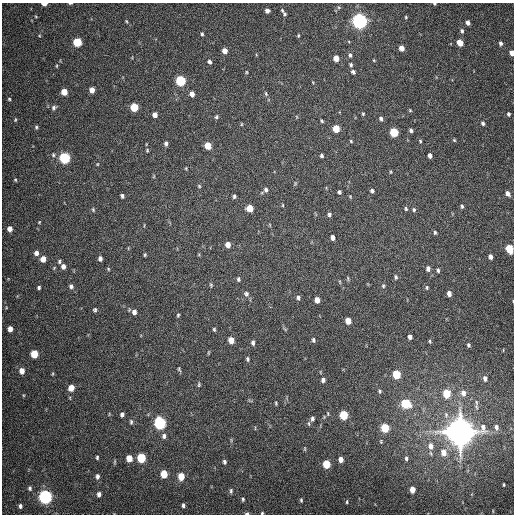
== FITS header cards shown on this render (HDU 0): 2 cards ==
NAXIS1  =                  512
NAXIS2  =                  512

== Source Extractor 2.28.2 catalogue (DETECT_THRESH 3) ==
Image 512 x 512 px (HDU 0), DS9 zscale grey, 1 PNG px = 1 image px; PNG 516 x 516 px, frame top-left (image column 1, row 512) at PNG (2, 3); no overlay
Background 376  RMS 9.3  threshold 27.8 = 3 sigma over >= 5 px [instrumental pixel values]
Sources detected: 180; all 180 listed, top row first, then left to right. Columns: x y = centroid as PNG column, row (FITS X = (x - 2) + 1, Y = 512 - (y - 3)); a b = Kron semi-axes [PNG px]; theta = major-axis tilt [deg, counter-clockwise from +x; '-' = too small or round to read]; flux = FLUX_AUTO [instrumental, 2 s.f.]
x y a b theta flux
70 3 4 2 - 7.5e+02
44 4 5 3 - 4.7e+03
434 4 4 3 - 7.5e+02
339 7 5 4 - 8.4e+02
282 10 6 4 -67 8.0e+02
267 11 4 4 - 2.1e+03
285 14 5 4 - 9.5e+02
36 17 5 3 - 5.1e+02
406 17 5 4 - 7.3e+02
126 21 4 3 - 6.2e+02
359 21 6 6 - 2.8e+05
468 23 4 4 - 3.0e+03
462 31 5 4 - 1.4e+03
202 34 5 4 - 8.9e+02
298 35 4 3 - 7.1e+02
77 42 5 5 - 2.9e+04
460 43 5 4 - 1.0e+04
501 43 6 4 -90 1.6e+03
401 48 5 4 - 5.4e+03
225 51 5 4 - 4.4e+03
512 53 5 4 - 4.9e+03
350 55 6 5 - 1.4e+03
336 58 5 4 - 5.7e+03
374 60 4 3 - 5.4e+02
209 62 5 4 - 1.8e+03
351 65 5 4 - 1.1e+03
57 66 5 3 - 6.4e+02
246 72 5 3 - 6.4e+02
353 72 5 4 - 1.4e+03
181 81 6 5 - 5.3e+04
92 90 5 4 - 5.1e+03
64 92 5 5 - 9.0e+03
192 94 5 5 - 4.3e+03
266 94 8 4 -65 1.1e+03
9 99 5 4 - 8.7e+02
134 107 5 5 - 2.2e+04
54 108 7 6 - 1.8e+03
410 110 4 4 - 5.6e+02
363 114 3 3 - 6.9e+02
508 114 5 4 - 1.3e+03
155 115 5 4 - 3.7e+03
216 117 5 5 - 1.0e+03
381 119 5 4 - 1.5e+03
15 120 5 4 - 7.5e+02
322 121 4 3 - 8.2e+02
483 123 5 4 - 1.4e+03
241 124 5 3 - 5.4e+02
36 127 5 5 - 1.0e+03
336 129 5 5 - 1.6e+04
411 130 4 3 - 1.5e+03
394 132 5 5 - 2.7e+04
454 140 4 4 - 6.6e+02
351 141 4 3 - 6.0e+02
420 141 4 3 - 6.8e+02
166 144 5 5 - 1.6e+03
208 146 5 5 - 1.2e+04
147 150 6 4 73 7.9e+02
53 155 5 4 - 9.2e+02
322 156 4 3 - 1.2e+03
430 156 5 4 - 2.2e+03
65 158 6 5 - 7.7e+04
97 164 4 4 - 4.9e+02
186 168 5 3 - 5.8e+02
391 172 5 3 - 6.2e+02
154 176 6 3 71 5.8e+02
15 180 4 3 - 6.1e+02
295 183 5 3 - 6.5e+02
199 186 5 5 - 7.5e+02
266 190 8 6 -83 1.8e+03
372 191 5 4 - 1.5e+03
339 192 4 4 - 1.1e+03
507 193 6 4 -55 3.2e+03
122 196 4 3 - 1.3e+03
234 196 4 3 - 1.2e+03
350 196 5 4 - 5.5e+02
283 205 4 3 - 4.8e+02
462 206 6 4 -82 1.1e+03
250 208 5 5 - 1.2e+04
406 209 6 4 -75 9.1e+02
93 210 6 4 -65 9.1e+02
414 210 6 4 -64 1.0e+03
329 215 5 4 - 1.6e+03
39 222 4 3 - 5.2e+02
270 225 6 3 -72 5.2e+02
10 229 5 4 - 3.7e+03
435 232 5 4 - 9.2e+02
332 238 5 4 - 2.6e+03
228 245 5 4 - 5.1e+03
509 249 6 5 - 2.1e+04
36 253 6 5 - 2.9e+03
145 255 4 3 - 7.3e+02
490 257 5 4 - 2.5e+03
43 259 5 5 - 6.0e+03
100 259 6 4 84 1.9e+03
59 261 6 5 - 1.2e+03
63 266 6 5 - 2.8e+03
108 269 5 4 - 7.0e+02
428 269 6 5 - 2.2e+03
438 270 5 4 - 1.1e+03
396 277 6 4 -80 1.2e+03
348 278 7 3 -82 7.2e+02
238 279 5 4 - 1.1e+03
340 282 5 3 - 6.1e+02
211 285 5 4 - 8.3e+02
71 286 7 6 - 2.0e+03
383 286 6 4 -88 9.1e+02
39 287 5 4 - 1.2e+03
427 287 6 4 -89 9.2e+02
449 293 5 4 - 3.3e+03
246 294 8 7 - 1.9e+03
298 298 6 4 -81 1.6e+03
317 300 5 4 - 5.5e+03
95 310 6 5 - 1.1e+03
134 312 6 5 - 2.9e+03
178 315 5 4 - 8.3e+02
348 321 5 4 - 7.4e+03
10 329 5 4 - 4.2e+03
214 329 5 4 - 8.3e+02
285 329 6 4 -35 7.0e+02
410 337 4 4 - 2.3e+03
231 340 5 5 - 6.6e+03
313 340 6 4 -83 1.1e+03
430 341 5 3 - 7.7e+02
253 343 6 4 -81 1.6e+03
468 345 4 3 - 1.0e+03
208 353 7 3 71 6.8e+02
34 354 5 5 - 1.8e+04
248 359 6 4 -82 1.1e+03
179 369 7 4 -69 9.5e+02
22 371 6 5 - 5.3e+03
53 374 5 3 - 6.3e+02
396 374 6 5 - 2.2e+04
485 378 6 5 - 2.4e+03
323 380 5 4 - 2.0e+03
199 384 7 4 86 9.2e+02
71 388 6 5 - 7.0e+03
380 391 6 5 - 1.0e+03
463 393 9 7 -79 4.0e+03
447 394 6 5 - 2.1e+04
476 402 8 5 -73 1.9e+03
276 403 5 3 - 6.6e+02
405 404 6 5 - 3.5e+04
328 413 6 3 -81 5.9e+02
122 414 5 4 - 1.9e+03
344 415 6 5 - 2.8e+04
312 419 8 6 78 1.9e+03
131 422 7 4 -90 1.2e+03
160 423 6 5 - 1.1e+05
496 427 8 6 -75 2.8e+03
385 428 6 5 - 2.4e+04
460 432 9 9 - 1.7e+06
164 436 8 6 78 2.1e+03
381 441 6 5 - 8.6e+02
431 446 9 7 -83 5.1e+03
305 449 7 3 82 6.5e+02
443 452 8 6 -86 6.9e+03
97 457 4 3 - 8.7e+02
129 458 5 5 - 9.2e+03
141 458 6 5 - 3.2e+04
406 458 7 5 81 1.5e+03
341 459 5 4 - 4.0e+03
115 462 7 3 81 7.2e+02
224 462 6 5 - 1.2e+03
326 464 6 5 - 1.8e+04
164 474 6 5 - 1.7e+04
97 476 6 5 - 2.1e+03
181 476 6 5 - 1.1e+04
503 484 4 2 - 6.2e+02
30 488 6 5 - 1.3e+03
412 489 5 4 - 5.5e+03
231 491 7 4 84 1.3e+03
99 494 6 5 - 2.1e+03
45 497 6 5 - 2.0e+05
243 499 5 4 - 9.5e+02
301 500 6 4 -81 9.6e+02
347 502 6 3 82 7.3e+02
183 505 5 4 - 1.4e+03
20 506 5 4 - 1.6e+03
247 513 5 3 - 1.2e+03
262 513 4 4 - 7.6e+02
At the frame edge (FLAGS 8, measured only in part): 7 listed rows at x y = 70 3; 44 4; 434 4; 512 53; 509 249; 247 513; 262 513